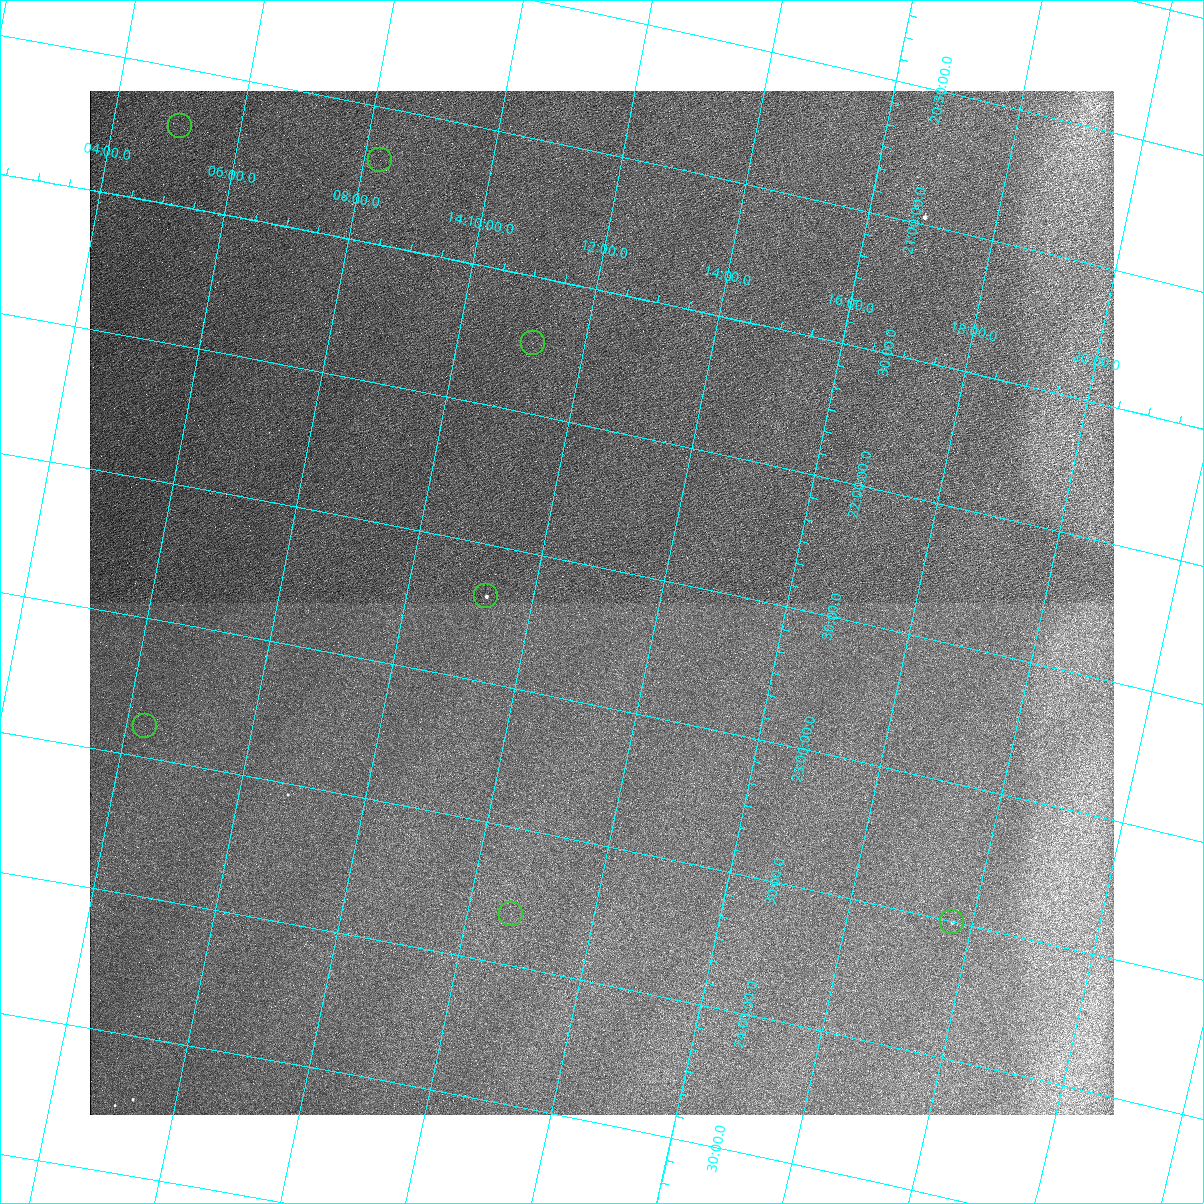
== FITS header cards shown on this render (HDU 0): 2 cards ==
NAXIS1  =                 1024 / length of data axis 1
NAXIS2  =                 1024 / length of data axis 2

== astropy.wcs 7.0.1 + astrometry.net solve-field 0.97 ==
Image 1024 x 1024 px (HDU 0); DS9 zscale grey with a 90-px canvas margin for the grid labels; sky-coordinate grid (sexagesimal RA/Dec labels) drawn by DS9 from the SOLVED WCS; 7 Tycho-2 reference stars matched to detected sources circled (green)
Header WCS: none
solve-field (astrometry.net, Tycho-2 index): SOLVED blind (the file carries no WCS)
Solved WCS: RA---TAN-SIP/DEC--TAN-SIP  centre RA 14:13:05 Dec +22:38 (213.27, +22.63 deg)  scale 13.3 arcsec/px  FOV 227.0' x 226.3'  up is -168 deg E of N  parity normal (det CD < 0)
(file carries no celestial WCS; the grid is the blind solution)
Tycho-2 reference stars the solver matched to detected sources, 7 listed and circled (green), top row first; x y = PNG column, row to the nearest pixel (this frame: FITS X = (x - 90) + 1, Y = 1024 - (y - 91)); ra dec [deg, ICRS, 3 dp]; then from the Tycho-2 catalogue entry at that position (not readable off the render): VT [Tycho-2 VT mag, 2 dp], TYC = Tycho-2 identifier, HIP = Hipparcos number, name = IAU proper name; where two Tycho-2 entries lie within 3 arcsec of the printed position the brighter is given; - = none
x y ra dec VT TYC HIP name
180 126 211.263 +21.210 9.16 1474-481-1 - -
380 160 212.065 +21.193 8.17 1474-192-1 69066 -
533 343 212.798 +21.742 8.63 1474-638-1 69308 -
486 596 212.816 +22.691 8.51 2007-294-1 69318 -
145 726 211.576 +23.388 8.53 2006-1008-1 68890 -
511 914 213.173 +23.814 8.99 2007-1023-1 69410 -
952 922 214.920 +23.504 9.03 2008-842-1 70021 -